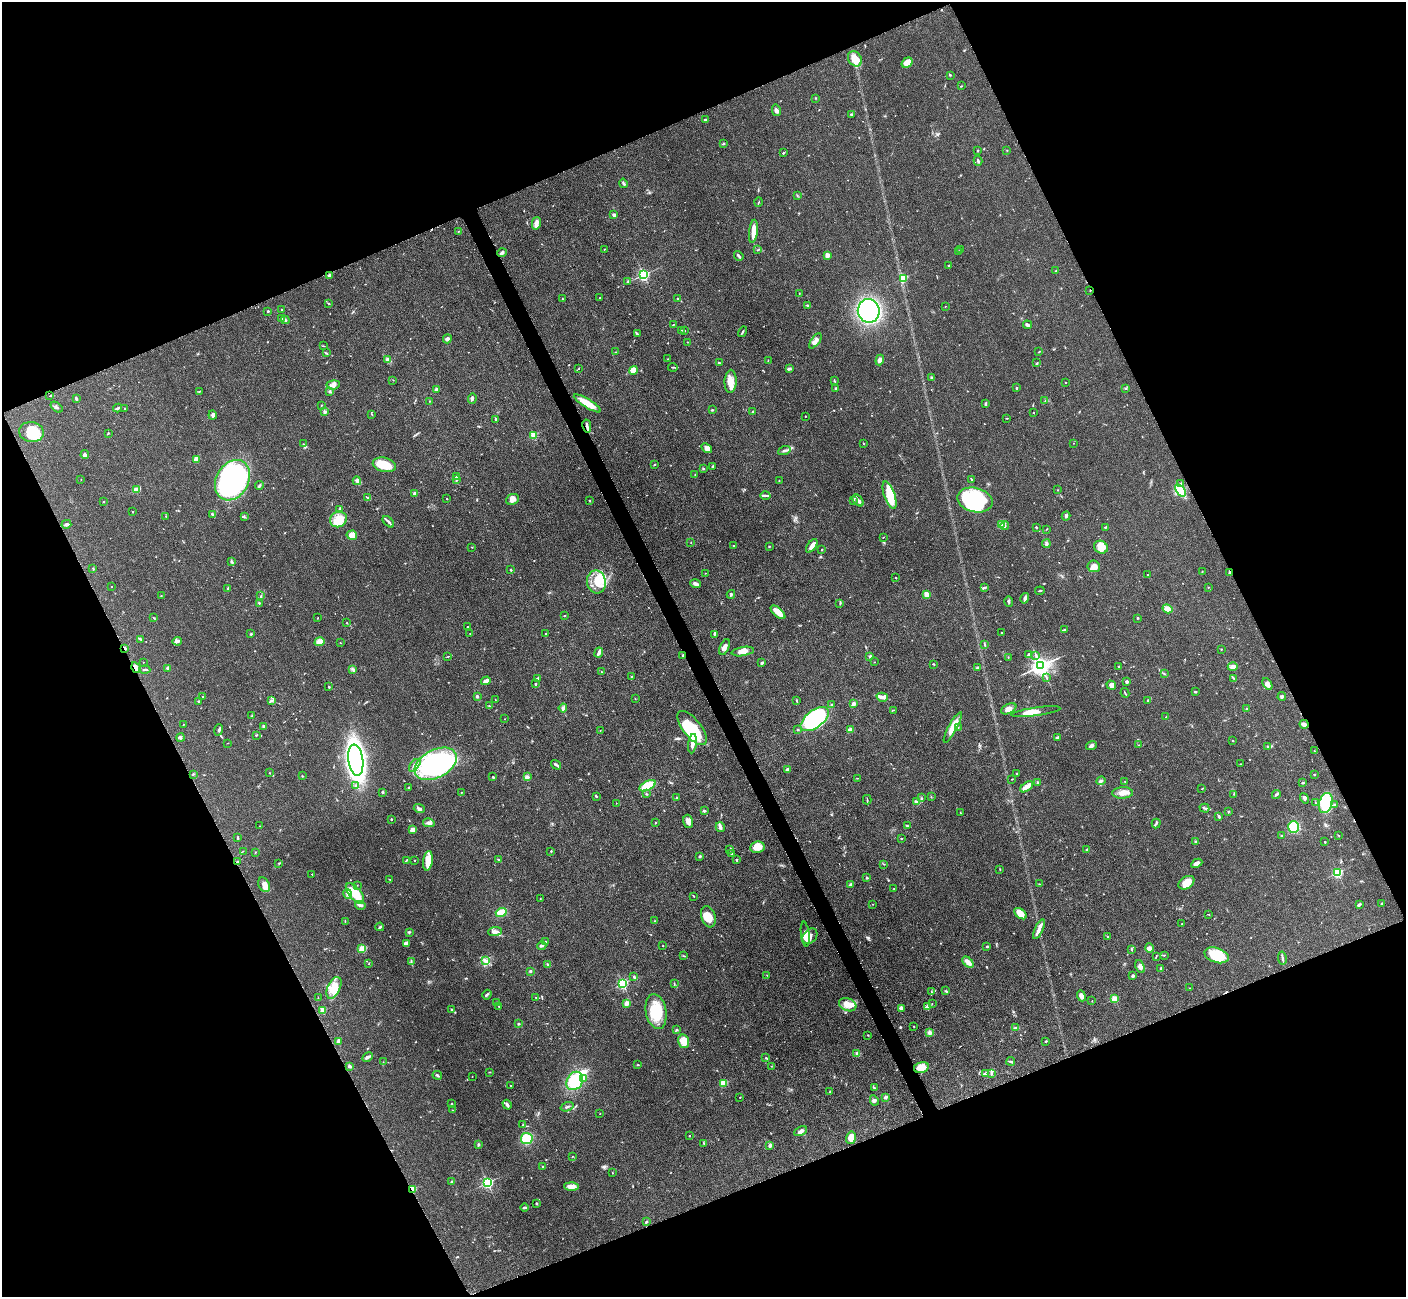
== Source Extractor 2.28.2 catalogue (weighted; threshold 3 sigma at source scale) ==
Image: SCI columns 17-5630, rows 298-5474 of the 5647 x 5638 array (HDU 1 of 3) = the unmasked area's bounding box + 8 px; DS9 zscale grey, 4 x 4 block average (1 PNG px = mean of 4 x 4 image px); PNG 1408 x 1299 px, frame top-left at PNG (2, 2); each listed source drawn as its Kron ellipse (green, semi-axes under 4 px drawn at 4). Shown black and unused: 44% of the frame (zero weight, under 3 of 4 exposures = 2% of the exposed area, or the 3 px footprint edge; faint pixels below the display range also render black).
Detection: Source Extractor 2.28.2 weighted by HDU 2 'WHT'. Background 0.0828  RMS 0.0058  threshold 0.0259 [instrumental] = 3 sigma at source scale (4.5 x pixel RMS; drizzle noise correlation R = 1.50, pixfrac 1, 0.05/0.05 arcsec/px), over >= 5 px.
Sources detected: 670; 3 inside a brighter object's white glare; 6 cosmic-ray / hot-pixel residue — neither listed nor drawn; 9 coinciding with a brighter row at this scale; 46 inside a brighter listed object's ellipse — not listed separately; of the other 606, all 500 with FLUX_AUTO >= 1.06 (the completeness limit of this list) listed and drawn (106 fainter detections not listed), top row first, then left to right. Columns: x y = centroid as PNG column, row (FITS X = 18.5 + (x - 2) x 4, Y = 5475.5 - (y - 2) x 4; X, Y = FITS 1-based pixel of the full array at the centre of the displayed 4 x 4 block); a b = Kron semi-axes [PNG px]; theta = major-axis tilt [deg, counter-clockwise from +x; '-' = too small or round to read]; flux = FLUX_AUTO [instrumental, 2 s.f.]
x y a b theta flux
855 59 8 6 -55 42
907 63 6 4 33 36
950 75 2 2 - 3
961 86 2 2 - 2
815 98 2 2 - 1.5
776 110 6 3 -77 9.6
851 114 2 2 - 3.9
705 120 2 2 - 13
723 144 2 2 - 2.5
978 150 2 2 - 3.1
1007 150 2 2 - 1.3
783 153 3 2 - 3.3
978 161 5 2 - 5.9
623 183 5 2 - 4.8
797 195 2 2 - 1.3
758 202 4 2 - 2.2
614 215 4 3 - 7.9
536 223 6 3 77 22
458 231 2 2 - 1.3
753 231 12 4 83 38
604 249 2 2 - 1.4
960 249 2 2 - 1.5
757 250 3 2 - 2.4
959 251 2 2 - 1.9
502 253 4 3 - 9.2
827 255 2 2 - 67
739 256 5 2 - 8
949 265 3 2 - 2.6
1056 271 2 2 - 4.9
329 275 3 2 - 4.9
643 275 2 2 - 650
903 278 2 2 - 220
628 282 2 2 - 1.7
1090 290 2 2 - 1.6
799 294 3 2 - 1.4
600 297 2 2 - 1.6
678 298 2 2 - 3.6
562 299 2 2 - 1.2
328 303 2 2 - 1.2
808 306 2 2 - 2.3
945 306 2 2 - 1.2
282 309 2 2 - 3.3
268 311 2 2 - 4.3
869 311 12 11 - 600
281 318 3 3 - 6.8
285 320 4 2 - 6.1
673 325 3 2 - 2.3
1027 325 4 3 - 9.1
682 330 2 2 - 1.2
684 330 2 2 - 1.8
742 332 5 2 - 4.2
637 334 4 2 - 5.1
447 339 5 4 - 8.3
815 341 9 4 54 15
688 342 2 2 - 1.3
323 346 3 2 - 2.2
615 352 2 2 - 1.5
1039 352 2 2 - 2.1
326 353 4 2 - 2.4
668 359 2 2 - 1.4
387 360 3 3 - 4.6
880 360 5 3 - 14
768 361 3 2 - 1.7
719 363 3 2 - 4.1
1037 363 3 2 - 2.3
673 367 5 2 - 3.2
579 369 2 2 - 1.6
789 369 4 3 - 5.4
633 370 4 4 - 35
932 378 4 2 - 3.2
393 380 2 2 - 1.6
731 381 11 6 88 35
834 381 2 2 - 1.7
1066 383 2 2 - 1.8
333 385 7 4 5 14
1016 388 3 2 - 3.3
1125 388 2 2 - 2.1
436 389 3 2 - 10
836 389 2 2 - 12
200 391 3 2 - 2.4
330 392 3 2 - 3.5
50 396 4 2 - 2.1
472 398 5 2 - 6.4
76 399 3 2 - 6.9
429 401 2 2 - 1.3
1045 401 2 2 - 1.7
587 403 15 4 -31 53
985 404 4 2 - 4.3
321 405 2 2 - 1.6
57 407 7 2 -38 6.3
118 408 4 2 - 5.4
125 409 2 2 - 3
712 410 2 2 - 4.1
325 412 3 3 - 5.2
753 412 2 2 - 5.7
1034 412 2 2 - 1.6
372 414 2 2 - 1.3
213 415 4 3 - 9.4
805 416 2 2 - 1.7
1007 418 2 2 - 1.4
496 420 4 2 - 7.9
587 426 6 2 -79 8.1
31 432 12 10 -8 94
108 433 3 2 - 3
533 435 2 2 - 170
1073 443 2 2 - 1.3
303 444 2 2 - 1.1
864 444 2 2 - 1.7
707 448 6 4 -39 15
784 451 6 2 20 7.9
85 455 4 3 - 9.7
196 459 2 2 - 80
655 464 4 2 - 2.6
384 465 12 7 -14 81
713 467 3 2 - 6.8
703 469 3 2 - 2.7
695 474 2 2 - 1.7
456 476 3 3 - 4.6
81 479 2 2 - 1.1
971 479 2 2 - 2.2
232 480 21 16 61 810
456 480 3 2 - 3
357 481 4 3 - 7.8
779 481 2 2 - 2.4
1181 483 3 2 - 3.3
259 486 4 2 - 6.9
136 490 4 3 - 39
1058 490 2 2 - 1.1
1180 490 7 2 -53 120
415 494 3 2 - 15
890 495 14 5 -71 83
765 496 5 3 - 7.7
368 498 3 2 - 3.3
447 499 2 2 - 1.7
512 499 6 5 - 15
858 500 7 3 -49 16
975 500 18 12 -13 220
104 501 2 2 - 1.9
589 501 2 2 - 3
854 501 3 2 - 4.7
339 510 4 2 - 3.5
133 512 2 2 - 2.1
213 515 3 2 - 3.7
166 516 2 2 - 1.2
1066 516 4 3 - 6.3
244 517 3 2 - 4.1
338 519 8 7 - 41
388 522 7 2 -44 7.4
66 524 5 3 - 6.5
1001 525 2 2 - 4.3
1005 525 4 2 - 5.5
1036 527 2 2 - 3.7
1105 527 2 2 - 1.8
1046 529 2 2 - 1.7
352 535 5 4 - 41
883 537 2 2 - 1.4
691 542 2 2 - 1.3
1046 544 4 3 - 6.6
734 546 2 2 - 2.9
769 546 2 2 - 2.7
812 546 8 3 55 23
472 547 2 2 - 1.7
1101 547 7 6 - 45
822 549 3 2 - 2.2
231 561 4 2 - 4.5
1094 566 6 6 - 24
93 569 2 2 - 1.2
511 570 2 2 - 4.5
1202 571 2 2 - 1.2
705 573 3 2 - 1.5
1230 573 3 2 - 4.6
1148 574 2 2 - 2.2
896 578 2 2 - 2.9
596 582 11 9 -79 51
695 584 5 3 - 12
111 586 2 2 - 1.2
1208 587 2 2 - 2
228 588 3 2 - 4.1
985 588 3 2 - 3.2
1040 591 5 2 - 2.6
731 594 4 2 - 4.3
927 595 3 2 - 33
161 596 3 2 - 1.8
261 596 2 2 - 1.2
1025 598 5 3 - 11
1009 601 5 2 - 5.4
259 603 3 2 - 2.4
840 604 3 2 - 2.8
1167 609 5 4 - 22
778 612 9 3 -42 60
565 616 2 2 - 1.6
153 617 2 2 - 1.3
318 618 2 2 - 1.5
1137 618 2 2 - 3.3
347 623 2 2 - 1.8
467 627 2 2 - 3.1
1064 630 3 2 - 2.6
1002 633 2 2 - 2.1
251 634 3 2 - 4.3
470 634 2 2 - 1.5
546 634 2 2 - 4.3
714 634 2 2 - 2.9
141 639 4 2 - 3.7
177 641 5 3 - 7.3
320 642 5 4 - 34
340 643 2 2 - 1.3
985 645 3 2 - 2.6
725 647 8 4 67 17
125 648 3 2 - 4.3
1221 649 2 2 - 2.5
743 652 11 4 9 28
599 653 5 2 - 19
1029 655 3 2 - 7.2
1036 655 2 2 - 1.8
448 656 2 2 - 1.9
683 656 2 2 - 26
870 656 3 2 - 6
1008 657 2 2 - 1.7
143 662 2 2 - 1.2
874 662 2 2 - 1.6
762 663 3 2 - 7.1
933 664 3 2 - 2.7
1041 666 3 3 - 2500
1119 666 2 2 - 3.3
1233 667 5 4 - 14
136 668 6 3 -57 35
168 668 2 2 - 32
978 668 3 2 - 8.5
353 669 3 2 - 3.1
145 670 5 2 - 4.3
602 672 2 2 - 1.6
1164 674 2 2 - 1.6
632 676 3 2 - 2.4
1046 677 2 2 - 1.8
537 678 4 2 - 4.7
1234 678 3 2 - 3.7
486 681 5 3 - 16
1127 682 3 3 - 6.8
535 684 4 2 - 3.8
1267 684 6 4 -62 16
1111 685 5 4 - 11
329 687 3 2 - 2.8
1196 692 2 2 - 5
1125 693 5 2 - 3.2
477 696 2 2 - 6
1282 696 4 2 - 5.6
203 697 2 2 - 1.6
882 697 6 4 -16 11
635 699 2 2 - 1.2
271 700 3 2 - 3.7
495 700 2 2 - 1.3
796 700 3 2 - 2.5
1148 700 2 2 - 3.1
198 701 2 2 - 1.8
831 704 2 2 - 2.2
854 704 2 2 - 49
489 706 2 2 - 2.7
563 708 4 3 - 8.4
1009 709 8 4 26 18
1247 709 2 2 - 4.6
893 710 3 2 - 1.9
1036 712 24 4 8 29
252 716 2 2 - 2.2
1166 717 2 2 - 2.2
505 719 2 2 - 1.5
815 719 16 8 37 230
1304 724 4 2 - 16
183 725 2 2 - 1.1
264 726 2 2 - 9.8
953 727 17 4 61 66
958 727 2 2 - 1.9
692 728 20 9 -52 160
219 730 6 2 72 5.8
600 730 2 2 - 1.1
798 730 3 2 - 3
850 730 4 3 - 22
256 735 2 2 - 2.1
181 738 4 2 - 4.2
1057 738 3 2 - 7.8
1233 741 2 2 - 1.9
228 743 2 2 - 1.2
693 744 10 3 82 25
1091 745 6 3 21 9.5
1139 745 2 2 - 1.2
1268 746 4 2 - 3.8
1314 751 2 2 - 1.2
356 760 16 7 -83 820
436 764 23 14 28 670
1240 764 2 2 - 1.1
415 765 7 4 50 16
556 765 5 2 - 6.9
787 770 3 3 - 9.3
270 773 2 2 - 1.1
1016 773 2 2 - 1.7
193 774 2 2 - 1.8
1314 775 2 2 - 2.2
302 776 2 2 - 1.6
493 777 3 2 - 2.3
527 777 4 3 - 6.5
857 778 2 2 - 1.3
1012 779 2 2 - 1.5
1101 781 5 2 - 5.7
1125 781 2 2 - 1.4
1038 783 3 2 - 5
1303 783 2 2 - 4.2
356 785 2 2 - 2.5
648 786 9 4 27 83
1027 787 7 3 38 23
409 788 3 2 - 4.3
1202 789 3 2 - 1.7
383 792 2 2 - 5.6
461 793 2 2 - 1.4
1123 793 10 5 1 25
646 794 3 2 - 2.2
1234 794 2 2 - 1.7
1276 794 5 2 - 5
596 796 3 2 - 3.4
676 797 2 2 - 3.1
931 797 2 2 - 1.9
922 798 3 2 - 2.3
1304 798 5 2 - 5.1
867 800 5 2 - 2.7
916 802 3 2 - 3.6
616 803 2 2 - 1.1
1316 803 3 2 - 1.8
1326 803 10 6 72 150
1334 804 2 2 - 5.5
1204 808 5 2 - 4.8
419 809 5 3 - 10
704 811 3 2 - 6.1
1228 811 2 2 - 1.5
960 813 2 2 - 1.6
1219 816 3 2 - 4.6
391 819 2 2 - 2.3
688 821 7 4 -73 21
429 823 6 4 -14 10
655 823 2 2 - 2.3
1156 824 5 2 - 4.8
260 826 2 2 - 1.1
907 826 3 2 - 3.3
720 827 5 3 - 9
1294 827 6 5 - 80
413 830 4 3 - 33
1338 835 2 2 - 1.5
1282 836 2 2 - 3.3
238 838 3 2 - 3.5
901 838 2 2 - 2.9
1196 842 4 3 - 4.6
1325 842 2 2 - 8.1
757 847 7 6 - 38
730 849 2 2 - 5.6
1086 850 3 2 - 3
243 851 2 2 - 1.2
551 851 2 2 - 2.3
255 852 2 2 - 1.4
731 853 2 2 - 3
700 856 4 2 - 4.3
498 859 3 2 - 2.2
406 860 4 2 - 2.7
415 860 2 2 - 1.6
737 860 3 2 - 3.1
428 861 10 4 82 49
238 862 3 2 - 4.6
279 863 2 2 - 1.9
1197 863 6 3 27 17
884 864 2 2 - 2
1000 869 2 2 - 1.7
1337 873 2 2 - 400
312 874 2 2 - 2.5
867 878 2 2 - 3.9
390 879 2 2 - 1.7
1186 883 9 6 31 40
851 884 3 2 - 8.8
1039 884 2 2 - 1.6
264 885 8 5 -60 24
357 885 2 2 - 1.2
894 889 2 2 - 1.5
355 893 12 6 -50 90
348 894 5 2 - 5.2
693 896 3 2 - 2.2
540 898 2 2 - 1.5
1382 903 3 2 - 2.5
873 904 2 2 - 1.5
1359 904 4 2 - 5.5
360 905 5 2 - 8.9
501 912 5 4 - 47
1020 914 7 4 -39 37
1209 915 2 2 - 1.6
708 917 11 7 -71 46
345 921 2 2 - 2
654 921 2 2 - 1.6
1182 924 2 2 - 3.1
380 927 4 2 - 4.3
1039 929 11 3 65 16
409 932 3 2 - 3.3
495 932 7 4 4 13
805 934 12 3 -83 19
810 936 8 6 50 19
1108 937 2 2 - 1.7
546 942 2 2 - 1.9
406 944 4 4 - 21
542 946 4 2 - 5.7
663 946 2 2 - 1.6
987 946 2 2 - 5.2
1149 948 4 3 - 7.6
362 949 2 2 - 180
1131 949 2 2 - 2.3
1164 955 2 2 - 1.6
1217 955 12 7 -18 120
684 956 4 2 - 2.7
1156 957 4 2 - 2.2
1282 958 6 2 -79 6.6
411 961 3 2 - 3.5
485 961 3 2 - 4.8
968 962 7 4 -44 21
369 964 3 2 - 1.5
547 964 2 2 - 2.1
1140 967 7 4 -67 15
1160 969 4 2 - 3
530 971 2 2 - 5.8
767 975 2 2 - 1.4
634 976 4 2 - 4.1
1133 976 3 3 - 6.8
674 983 2 2 - 1.9
623 984 2 2 - 530
334 988 11 6 64 74
1189 988 2 2 - 1.1
945 991 2 2 - 2.2
931 992 2 2 - 2.2
487 995 5 2 - 4.6
1081 996 6 3 -67 15
536 997 3 2 - 2.8
318 998 2 2 - 1.4
1114 999 2 2 - 160
1092 1001 2 2 - 1.2
496 1003 2 2 - 2.8
627 1003 3 3 - 16
932 1003 2 2 - 1.2
848 1005 9 6 -22 32
498 1006 2 2 - 1.3
927 1007 3 2 - 4.9
901 1008 3 3 - 6.6
452 1009 2 2 - 2.8
323 1010 2 2 - 110
656 1011 17 10 -79 89
518 1024 3 2 - 3
914 1026 2 2 - 1.7
1015 1028 3 2 - 3.1
677 1030 2 2 - 2.3
929 1032 4 4 - 8.4
868 1035 2 2 - 2.3
684 1041 7 5 -74 39
1046 1041 2 2 - 2.4
338 1042 2 2 - 7.4
857 1054 3 2 - 12
367 1057 6 3 28 9.5
766 1058 3 2 - 3.1
1011 1061 4 2 - 4.6
383 1062 2 2 - 1.1
638 1065 3 2 - 2
350 1066 4 3 - 5.3
771 1066 2 2 - 1.2
921 1067 7 5 13 46
490 1072 3 2 - 2.3
986 1073 4 2 - 5.4
991 1073 4 2 - 7.7
437 1075 5 2 - 6.4
472 1076 2 2 - 1.2
584 1078 3 3 - 5.7
575 1081 10 7 58 130
723 1083 2 2 - 200
511 1086 2 2 - 1.7
874 1088 3 2 - 3.5
830 1092 2 2 - 3.9
740 1097 2 2 - 1.7
886 1097 2 2 - 30
874 1100 5 3 - 7.4
452 1104 2 2 - 1.6
507 1105 5 2 - 8.9
567 1107 7 2 17 7.3
453 1110 2 2 - 1.2
600 1113 2 2 - 1.2
522 1125 2 2 - 1.4
801 1131 7 3 26 13
689 1136 2 2 - 2.1
851 1138 6 5 - 34
527 1139 6 5 - 68
703 1143 2 2 - 1.7
478 1145 3 3 - 4.3
770 1145 4 2 - 7
573 1156 2 2 - 1.4
543 1167 2 2 - 3
612 1173 2 2 - 1.2
452 1182 3 2 - 2.5
487 1183 2 2 - 660
571 1186 7 3 -2 26
413 1189 2 2 - 67
537 1203 3 2 - 3
524 1207 4 2 - 5.5
646 1222 4 2 - 3.3
Overlapping masked pixels (flux is a lower limit): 8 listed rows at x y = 1090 290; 1230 573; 125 648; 683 656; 136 668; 1304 724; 238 862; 413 1189
Diffuse or blended objects may show on this block-average render without a row.